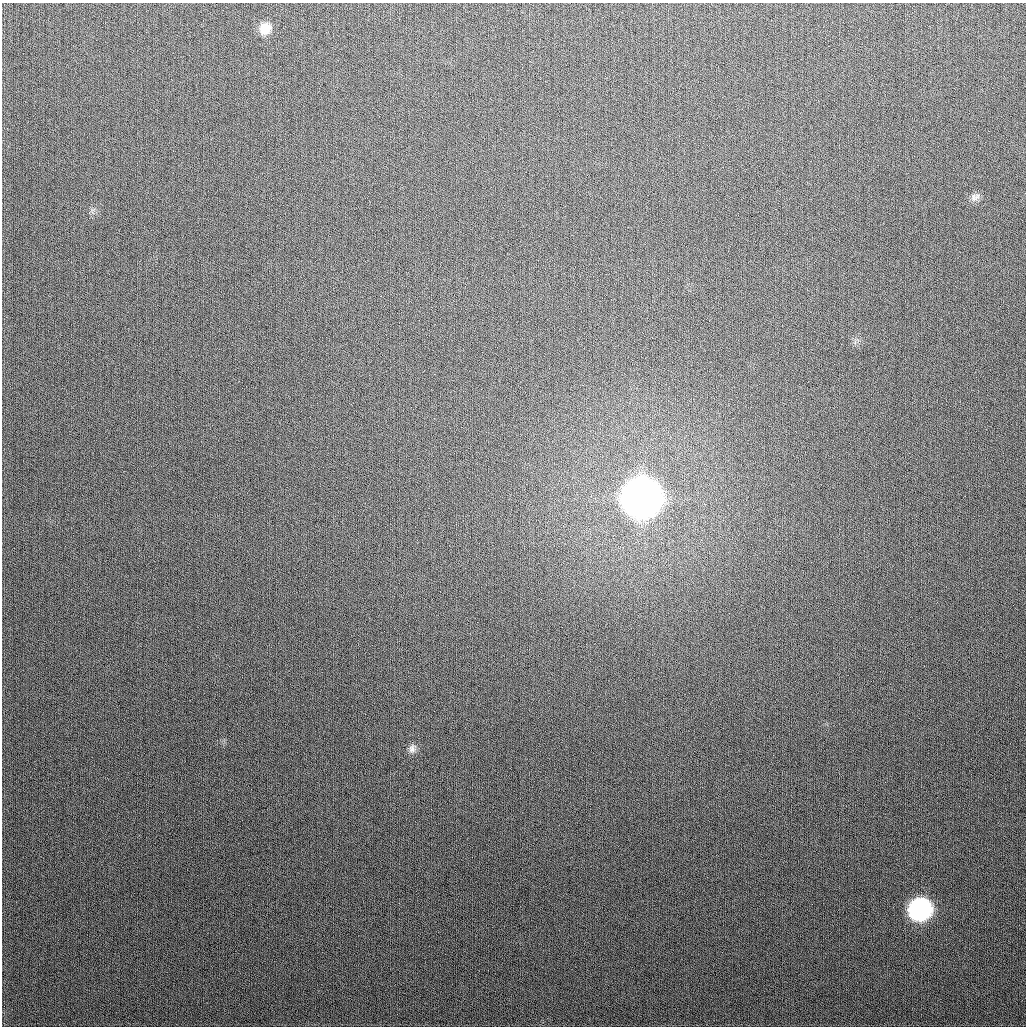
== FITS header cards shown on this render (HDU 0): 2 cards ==
NAXIS1  =                 1024
NAXIS2  =                 1024

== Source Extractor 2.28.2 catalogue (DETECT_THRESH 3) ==
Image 1024 x 1024 px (HDU 0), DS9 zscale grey, 1 PNG px = 1 image px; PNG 1028 x 1028 px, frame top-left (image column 1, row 1024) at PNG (2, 3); no overlay
Background 284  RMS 11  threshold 34.3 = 3 sigma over >= 5 px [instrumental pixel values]
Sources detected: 5; all 5 listed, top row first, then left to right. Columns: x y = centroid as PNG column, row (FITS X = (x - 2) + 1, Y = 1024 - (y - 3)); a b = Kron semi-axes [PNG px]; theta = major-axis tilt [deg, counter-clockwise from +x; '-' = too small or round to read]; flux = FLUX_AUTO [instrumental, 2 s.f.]
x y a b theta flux
265 29 16 14 49 1.1e+04
974 198 9 8 - 3.3e+03
641 498 17 16 - 2.9e+06
412 749 12 10 83 4.4e+03
920 909 15 13 25 2.0e+05